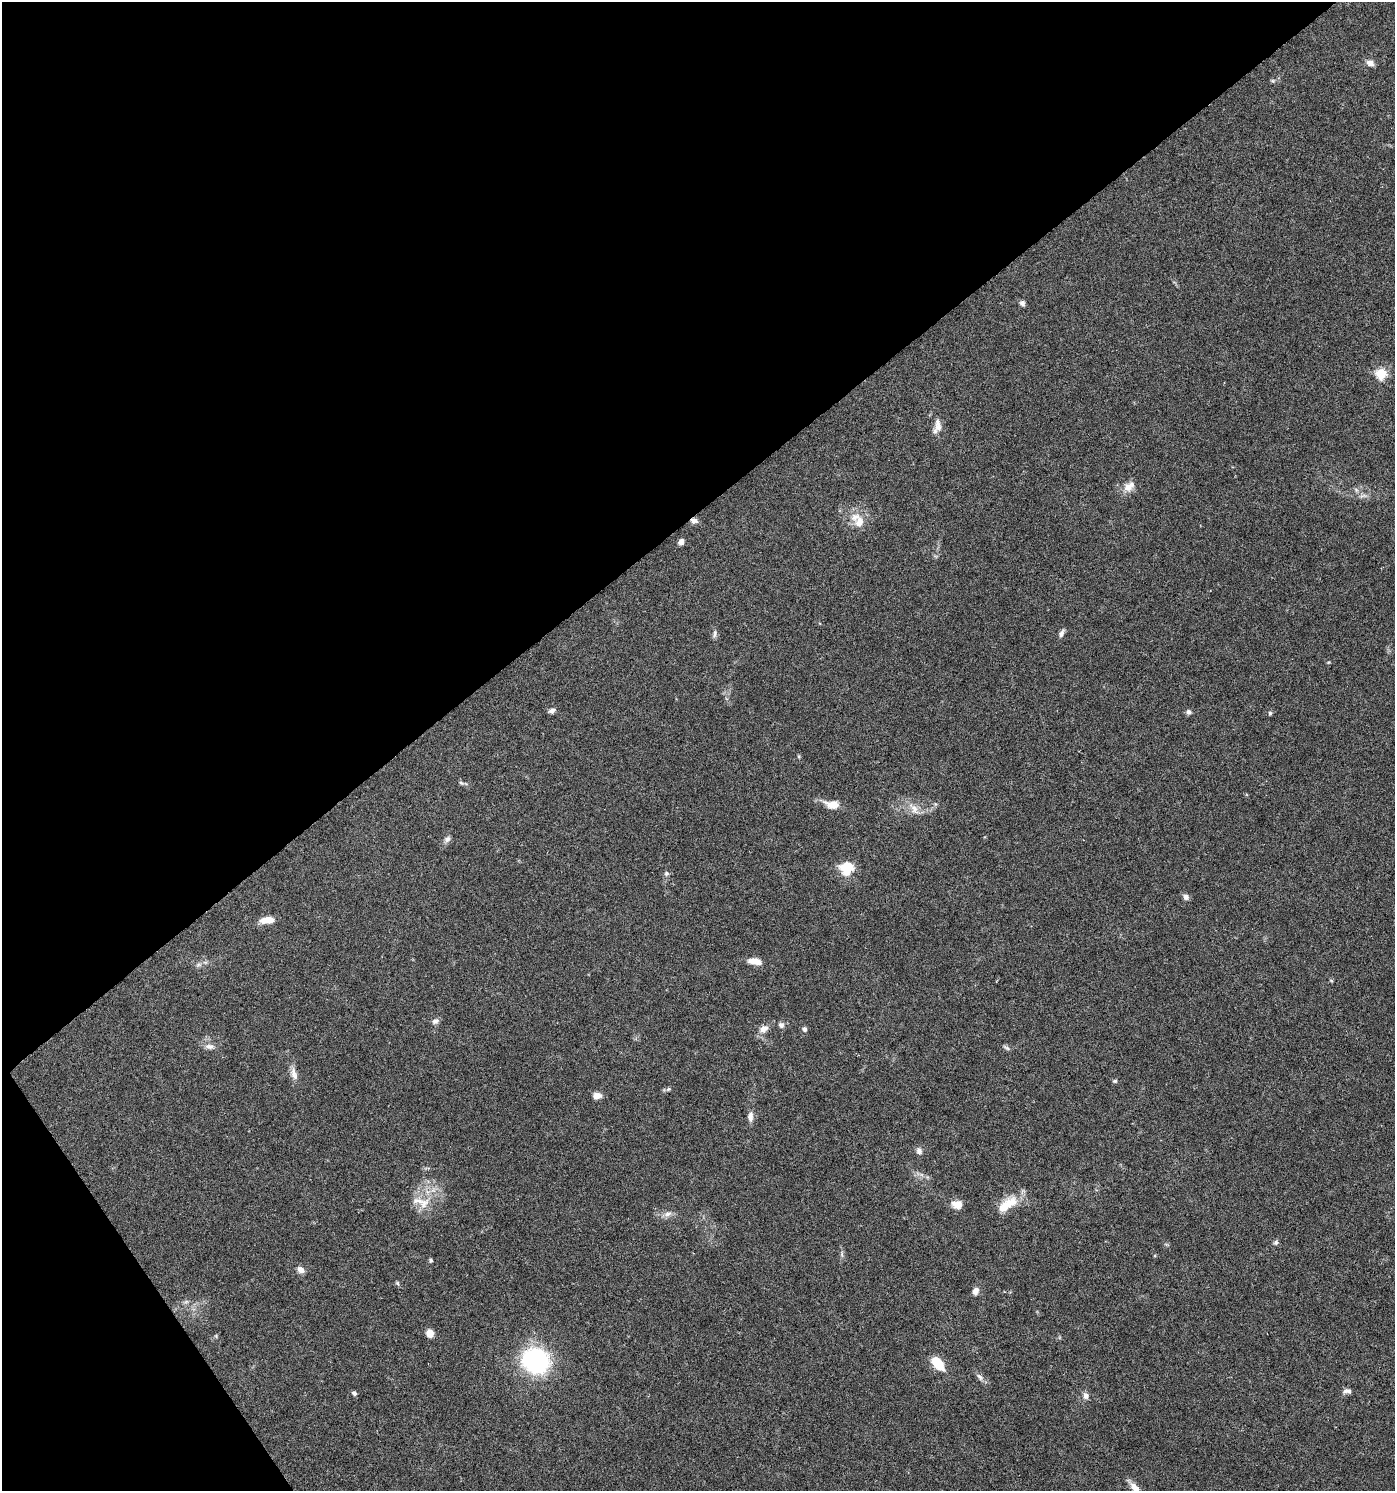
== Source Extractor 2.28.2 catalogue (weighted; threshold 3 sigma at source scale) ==
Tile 5 of 4 x 4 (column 1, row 2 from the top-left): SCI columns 197-1589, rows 2981-4469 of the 5902 x 5966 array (HDU 1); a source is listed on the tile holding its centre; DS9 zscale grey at full resolution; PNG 1397 x 1493 px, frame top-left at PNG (2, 2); no overlay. Shown black and unused: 37% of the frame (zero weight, under 5 of 9 exposures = <1% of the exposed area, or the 3 px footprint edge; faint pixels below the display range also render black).
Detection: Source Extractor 2.28.2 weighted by HDU 2 'WHT'; one run over the whole footprint, this tile lists its part. Background 0.0431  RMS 0.0026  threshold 0.0107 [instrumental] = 3 sigma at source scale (4.09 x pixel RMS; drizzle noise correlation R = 1.36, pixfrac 0.8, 0.0396/0.0396 arcsec/px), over >= 5 px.
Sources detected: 61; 4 inside a brighter listed object's ellipse — not listed separately; the other 57 listed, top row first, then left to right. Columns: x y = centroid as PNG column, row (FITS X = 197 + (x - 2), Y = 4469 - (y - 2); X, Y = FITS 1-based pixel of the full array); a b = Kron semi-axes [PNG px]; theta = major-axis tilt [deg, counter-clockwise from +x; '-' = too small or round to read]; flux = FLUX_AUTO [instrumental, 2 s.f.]
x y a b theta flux
1370 63 9 7 -18 1.4
1273 81 6 5 - 0.38
1022 303 7 6 - 0.72
1381 374 5 5 - 19
938 427 12 10 -71 1.7
1129 486 16 10 36 2.4
1363 496 11 5 11 0.85
694 521 10 6 -2 1
859 522 15 13 66 2.9
681 542 6 5 - 1.2
1061 633 10 5 65 0.89
715 634 11 5 76 0.71
1329 662 5 3 - 0.22
552 711 9 6 17 0.77
1188 712 7 6 - 0.67
1270 713 5 5 - 0.36
799 756 5 3 - 0.27
461 783 7 5 -22 0.46
832 804 18 10 -9 3
914 809 20 9 -57 2.3
447 839 9 7 41 0.84
847 868 6 6 - 30
666 873 6 6 - 0.54
1186 897 8 7 - 0.88
270 920 12 8 -8 2
755 961 14 7 -8 2.9
198 965 6 6 - 0.58
435 1021 9 7 26 0.88
781 1025 7 7 - 0.73
763 1029 12 9 34 1.8
804 1029 7 5 -69 0.63
210 1046 14 7 -3 1.3
1006 1048 11 4 -30 0.5
294 1073 20 8 -77 1.8
1115 1081 6 5 - 0.39
668 1089 7 5 22 0.46
597 1096 10 8 6 1.4
750 1117 12 7 88 1.2
919 1151 9 7 -65 0.92
424 1203 18 13 42 3.8
957 1204 12 9 -2 2.3
1007 1204 28 12 35 5.8
668 1214 12 8 18 1.3
1276 1242 7 6 - 0.53
842 1254 9 4 82 0.52
431 1260 5 5 - 0.39
301 1270 9 7 -32 1.4
397 1283 5 5 - 0.39
976 1291 10 7 64 1.4
430 1333 7 6 - 2.5
536 1361 26 23 -25 30
937 1363 12 7 -49 7.7
980 1377 12 6 -47 0.92
1347 1391 12 6 7 0.97
354 1393 5 4 - 0.65
1086 1396 9 7 -81 1.1
1135 1488 17 7 -48 2.1
Overlapping masked pixels (flux is a lower limit): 1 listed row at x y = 694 521
Isophote crosses this tile's border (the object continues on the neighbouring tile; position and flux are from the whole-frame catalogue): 1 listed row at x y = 1135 1488